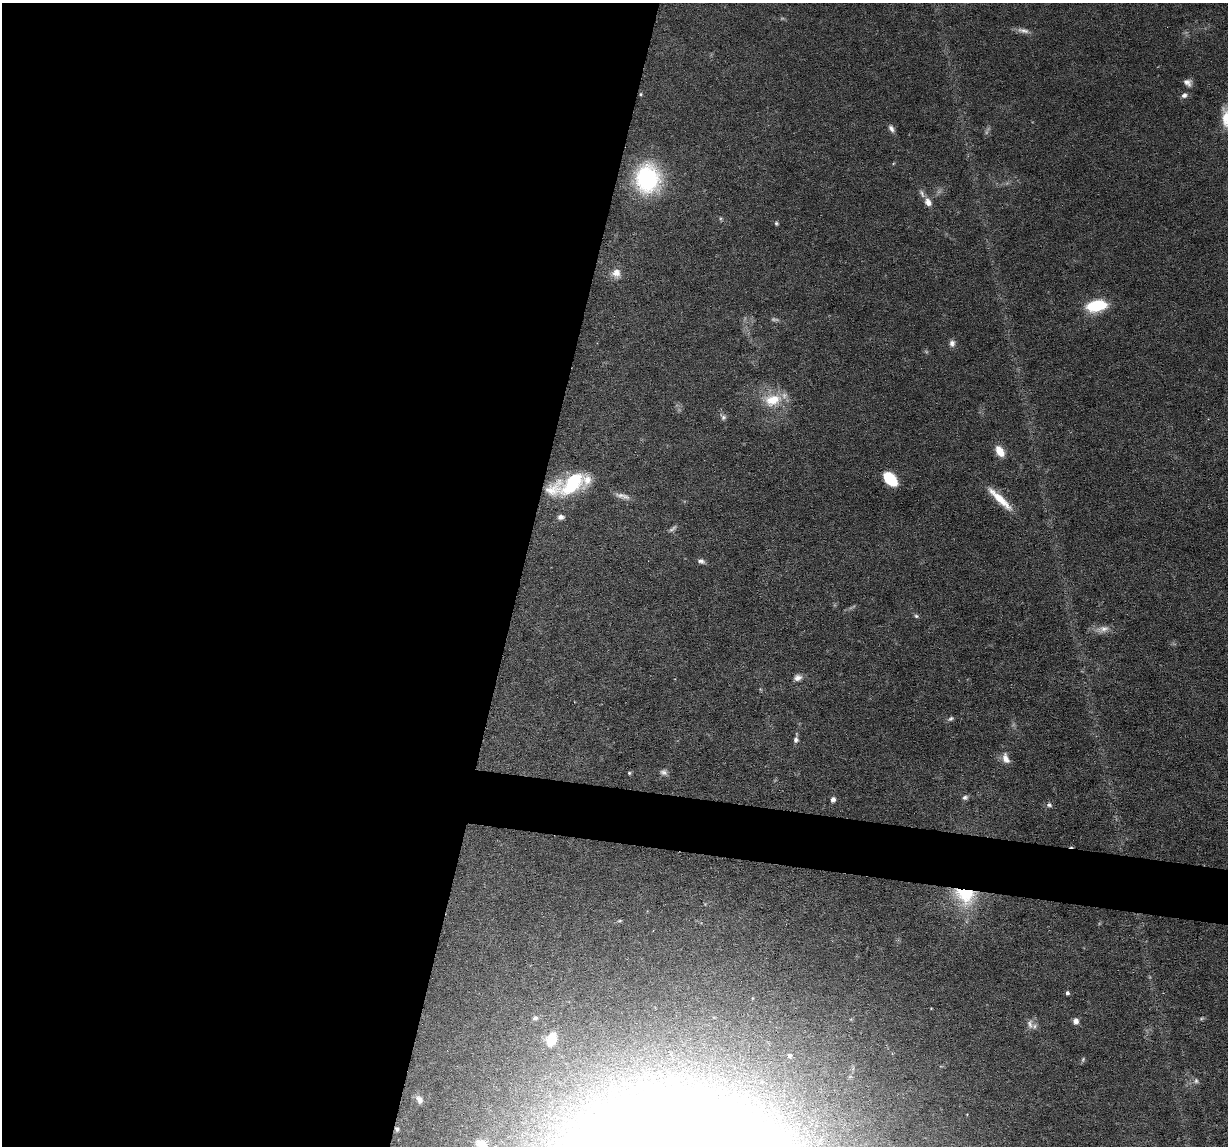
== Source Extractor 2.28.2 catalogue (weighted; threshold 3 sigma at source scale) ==
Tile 5 of 4 x 4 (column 1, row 2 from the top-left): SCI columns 1-1226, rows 2405-3548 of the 4905 x 4927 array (HDU 1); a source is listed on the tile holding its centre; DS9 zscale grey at full resolution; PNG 1230 x 1148 px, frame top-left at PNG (2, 3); no overlay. Shown black and unused: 45% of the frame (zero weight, under 3 of 6 exposures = <1% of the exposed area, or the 3 px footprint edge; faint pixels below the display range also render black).
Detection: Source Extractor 2.28.2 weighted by HDU 2 'WHT'; one run over the whole footprint, this tile lists its part. Background 0.0749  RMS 0.0043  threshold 0.0175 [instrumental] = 3 sigma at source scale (4.09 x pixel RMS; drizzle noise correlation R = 1.36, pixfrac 0.8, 0.05/0.05 arcsec/px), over >= 5 px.
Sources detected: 52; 4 too faint to see at this stretch — not listed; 3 inside a brighter listed object's ellipse — not listed separately; the other 45 listed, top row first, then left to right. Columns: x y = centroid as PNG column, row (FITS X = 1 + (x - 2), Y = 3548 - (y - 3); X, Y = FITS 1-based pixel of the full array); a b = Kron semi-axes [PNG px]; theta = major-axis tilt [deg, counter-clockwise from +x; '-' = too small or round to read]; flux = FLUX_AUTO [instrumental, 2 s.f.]
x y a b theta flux
1023 30 18 6 -10 2.3
1187 82 9 7 -25 2.1
641 94 4 4 - 0.47
1184 95 8 6 26 1.5
1226 117 28 13 -89 8.5
891 129 10 5 -56 1.5
647 178 23 19 -85 56
928 202 11 8 -67 2.7
776 223 5 5 - 0.63
616 273 11 11 - 3.5
1096 306 17 9 10 22
952 343 9 7 89 1.7
772 400 26 18 10 12
723 417 10 7 -58 1.3
1000 451 13 8 -58 5.2
890 479 14 9 -45 13
572 483 32 19 33 27
621 495 15 7 -4 2.4
1000 499 39 8 -44 8.7
561 517 8 6 4 1.6
672 529 13 4 38 1
701 561 9 5 -17 1.3
916 616 6 5 - 0.71
1103 629 21 9 11 3.4
798 678 11 8 17 2
951 719 7 5 42 0.87
796 740 7 6 - 1.2
1006 758 15 8 -68 3.2
664 772 9 8 - 1.5
629 773 5 4 - 0.53
965 797 8 6 22 1.2
833 799 5 4 - 1.7
1049 805 7 6 - 0.99
965 895 29 22 -24 22
1067 993 4 4 - 0.94
535 1018 8 5 7 0.83
1076 1021 7 6 - 1.9
1030 1024 14 9 -61 2.6
551 1039 12 8 71 10
789 1056 5 5 - 1.1
1083 1059 8 4 64 0.59
1196 1081 7 6 - 0.97
419 1099 12 8 -60 2.1
397 1129 5 5 - 0.76
481 1144 11 8 -18 3
Overlapping masked pixels (flux is a lower limit): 3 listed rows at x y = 641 94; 965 895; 397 1129
Isophote crosses this tile's border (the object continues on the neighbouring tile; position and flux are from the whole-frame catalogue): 2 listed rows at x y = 1226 117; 481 1144